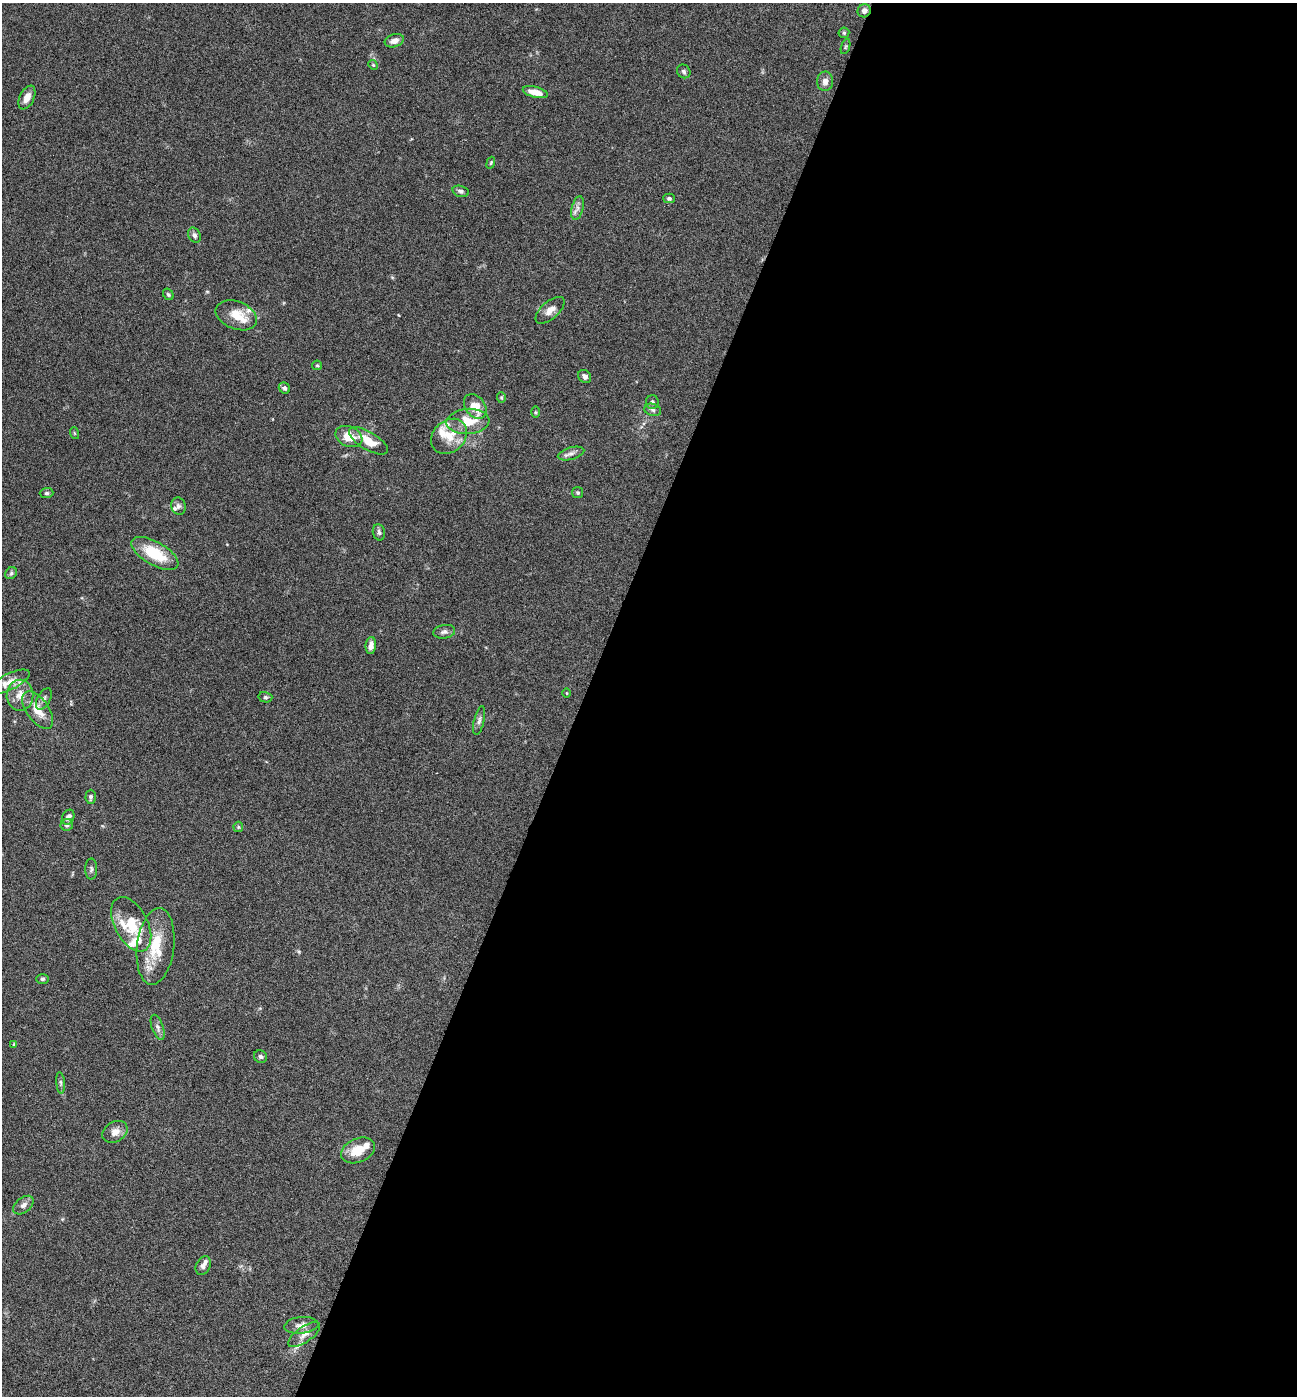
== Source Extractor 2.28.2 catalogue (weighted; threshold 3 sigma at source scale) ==
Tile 12 of 4 x 4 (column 4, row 3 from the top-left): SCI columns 4156-5450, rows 1395-2788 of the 5587 x 5578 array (HDU 1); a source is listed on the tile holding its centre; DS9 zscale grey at full resolution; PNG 1299 x 1398 px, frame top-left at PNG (2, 3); each listed source drawn as its Kron ellipse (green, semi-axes under 4 px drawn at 4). Shown black and unused: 55% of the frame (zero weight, under 4 of 8 exposures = <1% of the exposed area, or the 3 px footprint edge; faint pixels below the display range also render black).
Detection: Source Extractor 2.28.2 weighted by HDU 2 'WHT'; one run over the whole footprint, this tile lists its part. Background 0.0936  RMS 0.0046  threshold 0.0187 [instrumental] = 3 sigma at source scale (4.09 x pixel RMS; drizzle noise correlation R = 1.36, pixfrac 0.8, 0.05/0.05 arcsec/px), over >= 5 px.
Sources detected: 74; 10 inside a brighter listed object's ellipse — not listed separately; the other 64 listed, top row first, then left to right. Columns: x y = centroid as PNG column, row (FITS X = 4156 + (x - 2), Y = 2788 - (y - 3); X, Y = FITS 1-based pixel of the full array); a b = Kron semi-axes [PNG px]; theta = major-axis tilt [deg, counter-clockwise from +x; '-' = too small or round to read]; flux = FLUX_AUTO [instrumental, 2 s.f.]
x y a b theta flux
864 11 7 6 - 1.8
844 33 5 5 - 0.66
394 41 10 6 18 2.7
845 47 8 3 71 0.54
373 65 5 4 - 0.55
684 71 7 6 - 1
825 81 9 8 - 2.5
535 92 13 5 -14 4.8
27 98 13 7 64 3.8
491 163 6 3 70 0.46
461 191 8 5 -16 1.2
669 198 5 4 - 0.87
578 208 12 6 76 1.9
194 235 8 6 -64 1.3
168 294 6 5 - 0.68
550 310 18 8 41 3.5
236 315 21 14 -21 8.1
317 365 5 4 - 0.5
585 376 7 6 - 1.6
284 388 6 5 - 1.1
501 398 5 4 - 0.53
652 402 7 6 - 1.2
475 406 14 9 -52 7.9
653 410 8 6 -18 1.2
535 412 6 4 90 0.52
468 421 21 12 4 11
74 433 6 4 -71 0.46
349 436 14 10 -23 7
449 436 20 15 41 8.6
368 441 22 9 -31 8.3
571 453 14 6 15 1.8
47 493 7 5 2 0.84
578 493 5 5 - 0.67
178 506 9 7 -76 1.5
379 532 8 6 -76 1.2
155 553 26 11 -30 16
11 573 6 5 - 0.82
444 632 11 6 9 1.6
371 645 8 5 84 2.7
9 682 22 8 26 4.7
567 693 5 3 - 0.36
20 695 15 13 89 5.8
265 697 7 5 -14 0.81
44 699 12 6 62 1.4
38 710 21 11 -55 7.5
479 721 14 5 76 1.5
91 797 7 5 87 1.1
68 817 8 6 63 2
67 825 6 6 - 1.1
238 827 5 5 - 0.52
91 869 10 6 90 1.1
131 924 29 16 -62 13
156 946 38 18 83 16
42 979 6 5 - 0.83
158 1027 13 5 -70 1.7
14 1044 4 3 - 0.36
260 1057 7 6 - 1
61 1083 10 4 -85 0.94
115 1132 13 10 31 3.4
358 1150 18 12 23 7.6
23 1205 12 7 39 1.9
203 1266 10 7 62 1.8
301 1325 17 8 5 3.1
304 1335 18 8 35 3
Overlapping masked pixels (flux is a lower limit): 1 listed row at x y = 864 11